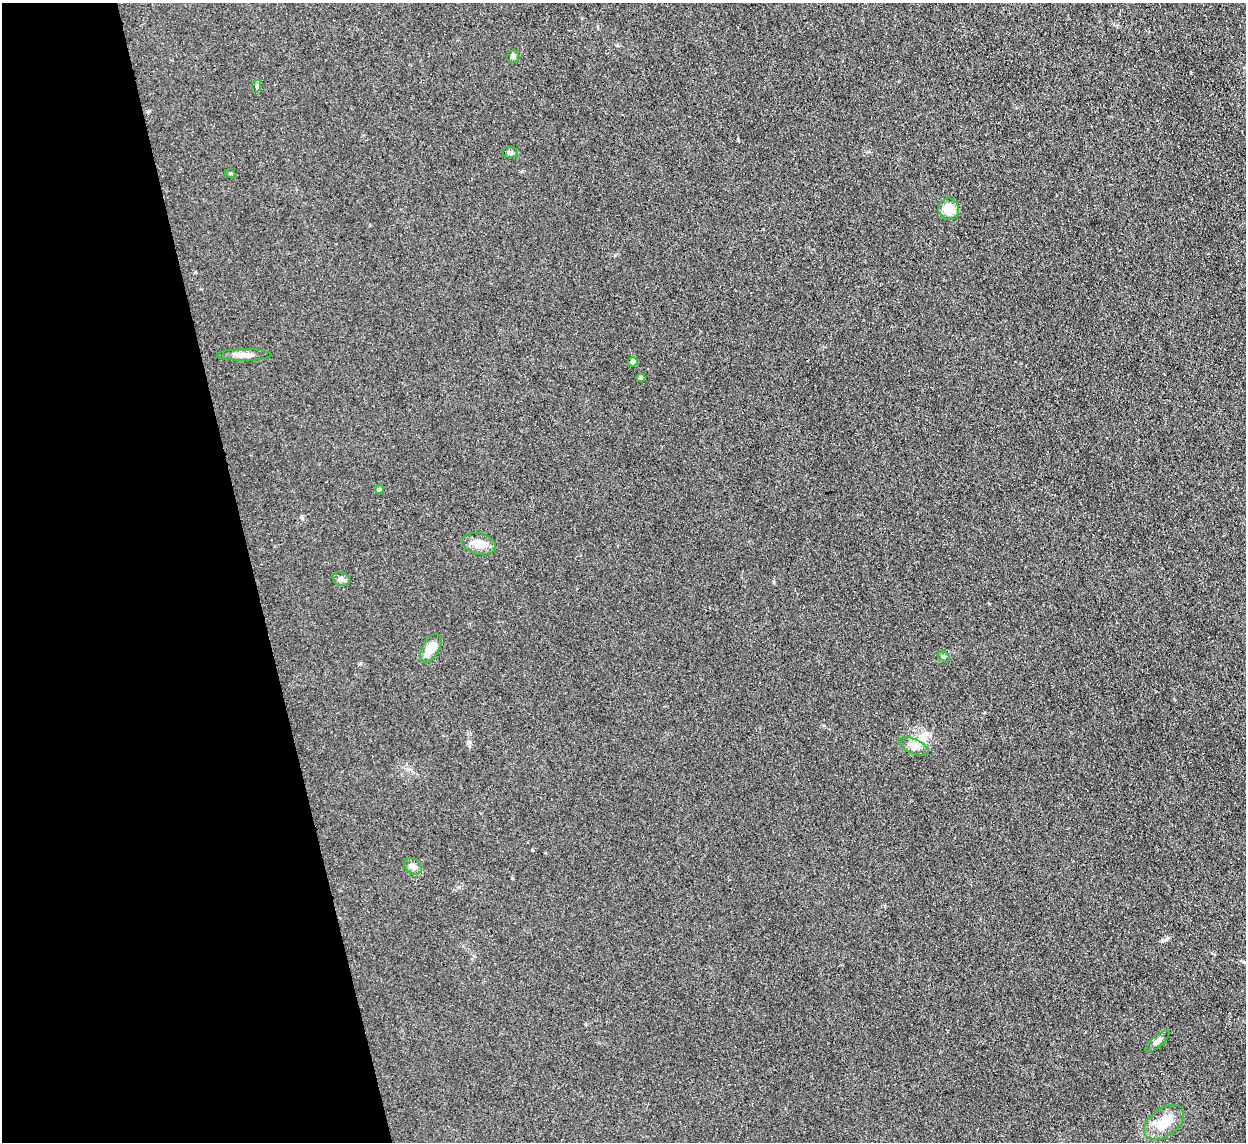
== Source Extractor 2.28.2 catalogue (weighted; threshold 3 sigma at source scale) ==
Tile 5 of 4 x 4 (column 1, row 2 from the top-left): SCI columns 1-1244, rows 2538-3677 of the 4977 x 4957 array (HDU 1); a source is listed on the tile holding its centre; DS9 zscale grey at full resolution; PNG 1248 x 1144 px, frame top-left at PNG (2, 3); each listed source drawn as its Kron ellipse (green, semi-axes under 4 px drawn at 4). Shown black and unused: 20% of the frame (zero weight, under 3 of 4 exposures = <1% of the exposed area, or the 3 px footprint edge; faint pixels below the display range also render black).
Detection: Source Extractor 2.28.2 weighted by HDU 2 'WHT'; one run over the whole footprint, this tile lists its part. Background 0.0975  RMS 0.0072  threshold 0.0325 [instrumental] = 3 sigma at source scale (4.5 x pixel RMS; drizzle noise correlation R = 1.50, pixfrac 1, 0.05/0.05 arcsec/px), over >= 5 px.
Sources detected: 17; all 17 listed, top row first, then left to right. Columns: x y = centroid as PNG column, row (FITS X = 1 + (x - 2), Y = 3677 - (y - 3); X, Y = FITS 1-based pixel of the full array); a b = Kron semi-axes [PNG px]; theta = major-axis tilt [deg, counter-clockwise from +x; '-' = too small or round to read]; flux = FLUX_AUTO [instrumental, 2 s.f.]
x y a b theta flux
513 56 6 6 - 1.6
257 86 6 4 73 1.1
510 152 7 5 -12 1.8
230 173 5 3 - 0.66
949 209 11 10 - 12
244 355 27 5 0 5.2
633 362 5 4 - 4.3
641 378 4 4 - 2.1
379 489 5 5 - 0.95
479 544 17 10 -13 9.2
341 579 9 6 -16 2.1
431 648 16 8 58 11
944 656 6 4 -30 1.1
914 746 15 7 -24 4.8
413 866 10 7 -43 3.5
1157 1041 15 5 41 2.9
1164 1122 23 14 37 16
Unlisted compact peaks at least as high as the median listed source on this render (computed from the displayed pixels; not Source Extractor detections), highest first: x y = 1162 941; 738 140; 532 850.